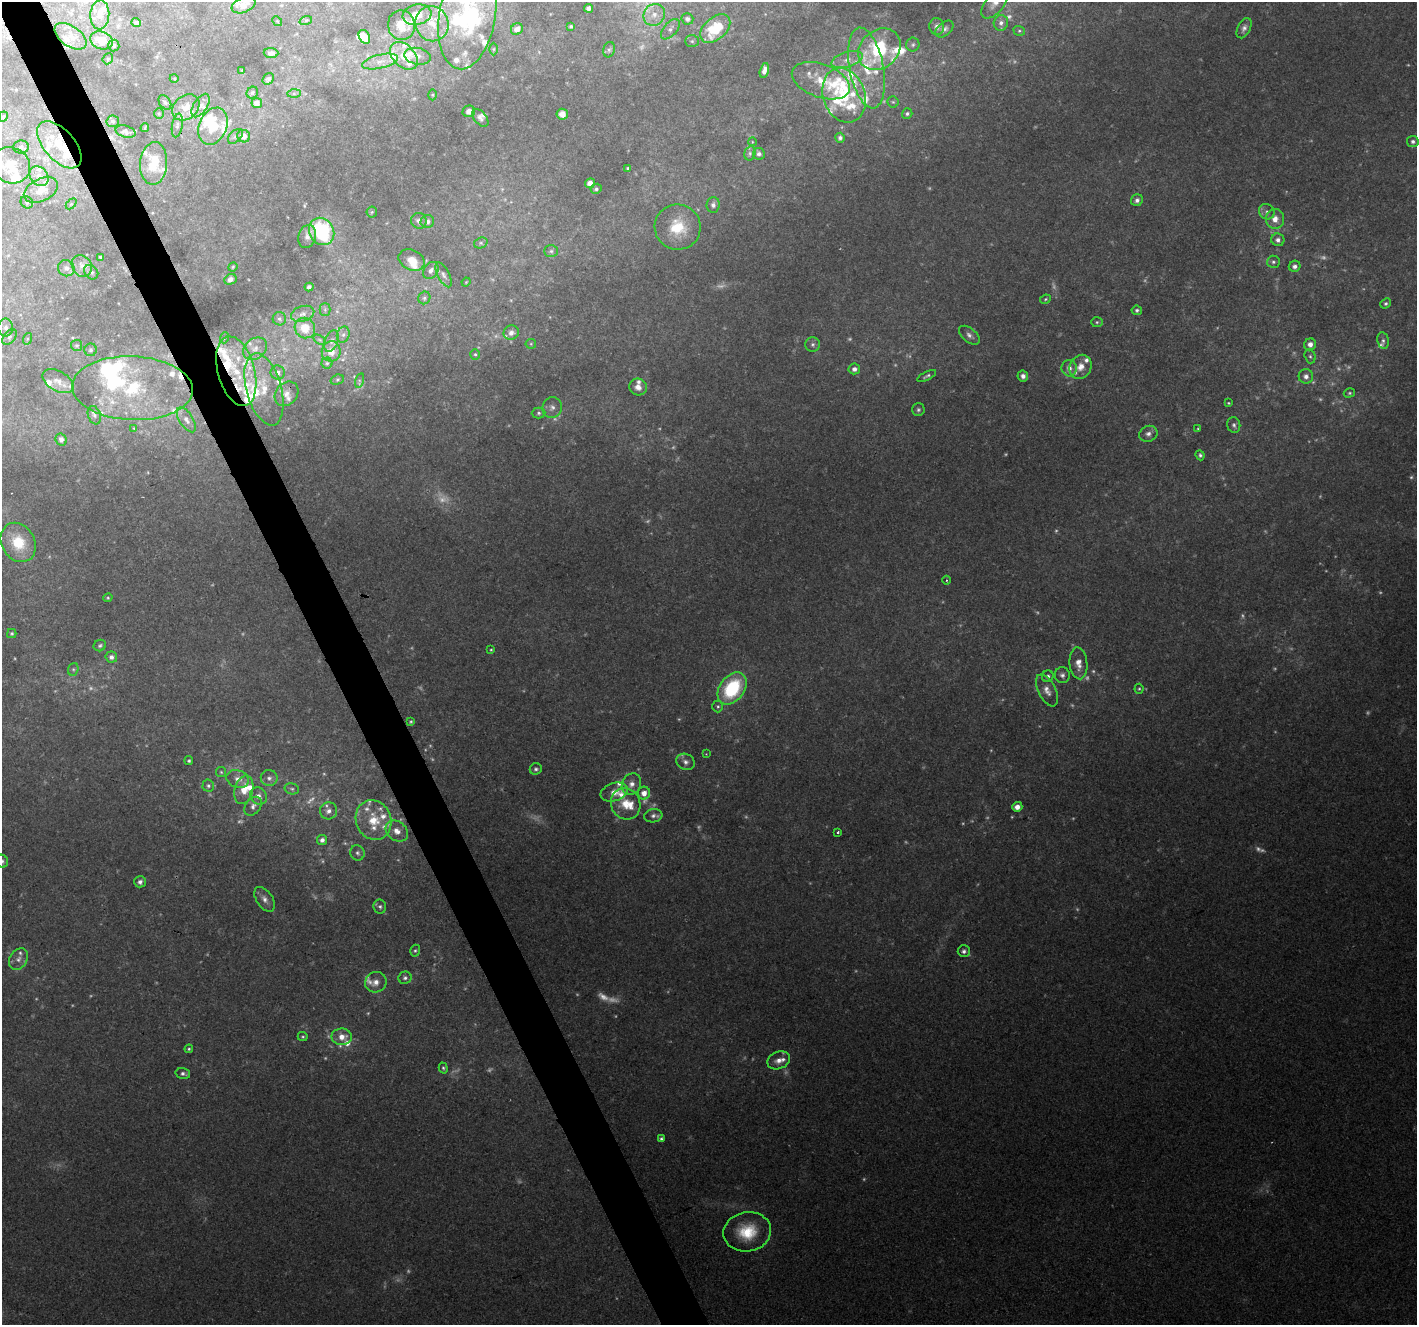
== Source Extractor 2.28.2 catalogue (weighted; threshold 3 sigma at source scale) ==
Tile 11 of 4 x 4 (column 3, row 3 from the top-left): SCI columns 2832-4246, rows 1413-2735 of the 5664 x 5527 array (HDU 1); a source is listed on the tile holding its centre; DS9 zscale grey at full resolution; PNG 1419 x 1327 px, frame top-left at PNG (2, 2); each listed source drawn as its Kron ellipse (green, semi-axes under 4 px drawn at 4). Shown black and unused: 3% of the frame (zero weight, under 2 of 3 exposures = <1% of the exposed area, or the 3 px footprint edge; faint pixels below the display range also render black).
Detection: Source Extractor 2.28.2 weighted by HDU 2 'WHT'; one run over the whole footprint, this tile lists its part. Background 0.232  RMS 0.0094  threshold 0.0423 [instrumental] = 3 sigma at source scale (4.5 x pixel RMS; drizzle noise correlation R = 1.50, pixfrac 1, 0.0396/0.0396 arcsec/px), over >= 5 px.
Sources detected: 392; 80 too faint to see at this stretch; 5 inside a brighter object's white glare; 2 cosmic-ray / hot-pixel residue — neither listed nor drawn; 84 inside a brighter listed object's ellipse — not listed separately; the other 221 listed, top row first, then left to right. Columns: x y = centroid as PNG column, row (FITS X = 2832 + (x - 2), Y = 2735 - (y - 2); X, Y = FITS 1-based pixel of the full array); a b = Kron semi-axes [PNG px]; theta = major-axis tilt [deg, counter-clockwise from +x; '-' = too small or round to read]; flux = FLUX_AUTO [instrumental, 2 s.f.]
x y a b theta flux
995 3 18 9 50 9.3
243 5 12 7 22 8
588 8 4 4 - 3.2
100 15 14 9 86 11
417 15 14 10 10 16
654 15 11 10 - 11
467 16 54 28 81 98
687 19 6 5 - 3.3
306 20 6 4 19 1.5
277 21 5 4 - 1.1
136 22 5 4 - 3
1001 23 8 7 - 4.5
432 24 18 16 -65 22
401 25 15 13 -78 16
571 26 4 3 - 1.4
937 27 8 7 - 4.3
1244 28 11 6 63 4.4
517 29 6 5 - 6
670 29 12 6 50 4.2
715 29 17 11 41 48
944 29 10 6 40 3.8
1019 31 6 4 -20 1.6
70 36 18 10 -36 10
364 37 7 5 -64 10
102 40 11 8 -22 18
692 41 7 5 -1 2
913 45 7 6 - 2.5
114 46 6 5 - 2.4
493 49 6 4 89 1.3
879 49 23 19 41 81
609 50 8 6 73 2.3
271 53 7 4 -1 3.8
404 56 16 11 -44 20
418 56 13 8 -9 5.8
108 59 6 5 - 1.3
847 60 16 7 17 8.5
380 62 18 7 13 9
867 68 41 17 -79 51
242 70 4 2 - 0.64
764 70 7 4 75 5.9
174 78 4 3 - 0.94
268 79 6 5 - 2.2
821 81 30 16 -20 27
252 93 6 5 - 2
294 94 7 4 0 1.9
433 95 5 3 - 1.1
844 95 28 21 -72 57
165 102 8 5 -56 2.2
893 102 6 5 - 1.8
257 103 5 5 - 5.2
200 106 13 6 57 5.3
186 107 15 11 40 13
469 111 6 6 - 5
159 114 5 4 - 1.1
562 114 5 5 - 6.9
907 114 5 5 - 1.9
3 117 5 4 - 1.3
480 118 10 6 -51 4
113 121 6 6 - 2.1
177 125 12 5 80 3.5
213 126 19 13 68 24
145 128 4 2 - 1
125 132 10 6 -16 3
235 136 9 5 44 2.5
244 136 7 6 - 7.3
840 138 5 4 - 3.2
752 142 4 3 - 0.66
1413 142 6 5 - 3
59 145 28 15 -48 30
21 147 8 6 1 2.8
750 153 7 5 76 2.3
759 154 6 5 - 3.2
154 163 21 13 85 28
11 165 20 17 -27 24
628 168 4 4 - 1.7
39 176 11 8 -52 6.7
590 183 5 4 - 6.3
596 189 6 5 - 2.1
41 190 18 11 26 11
1137 200 6 5 - 4
27 202 7 5 -42 1.8
71 204 6 4 45 1.2
713 205 8 6 84 3.5
372 212 5 5 - 1.3
1267 212 8 7 - 3.7
1275 219 10 9 - 9.6
419 221 8 7 - 5.2
427 221 7 6 - 4.7
678 227 23 22 - 36
322 231 14 12 -59 95
307 236 12 8 73 5.2
1278 240 7 6 - 4.3
481 243 7 5 20 1.9
551 251 7 6 - 2.3
100 257 3 3 - 1.4
412 260 13 10 -25 11
1273 262 6 6 - 2.4
82 266 11 9 -57 7.1
1295 266 6 5 - 3.7
233 267 5 4 - 1.1
66 268 8 8 - 4.7
431 270 9 7 55 4.9
91 272 8 6 -49 2.8
444 275 13 6 -63 4.1
230 279 6 5 - 3.4
466 282 5 3 - 0.81
309 287 4 4 - 2
424 298 6 6 - 2.2
1045 299 6 4 24 1.4
1386 303 5 4 - 1.9
325 310 6 5 - 2
1137 310 5 4 - 2.1
303 314 12 7 16 5.4
279 319 7 6 - 2.7
1097 322 6 5 - 1.7
6 328 9 7 -90 4.5
305 328 10 10 - 20
511 333 7 7 - 5.2
343 335 8 6 74 3.2
969 335 12 6 -39 4.5
9 337 9 6 52 2.7
224 338 5 3 - 0.92
27 339 6 4 72 1.3
320 340 7 4 -31 1.5
331 341 11 6 67 3.7
1383 341 8 5 -80 2.5
531 344 5 5 - 1.3
813 344 7 7 - 3.1
1310 344 6 6 - 5.8
77 345 5 5 - 1.5
255 349 13 10 36 8.4
91 350 6 6 - 2.3
331 351 10 9 - 11
475 354 5 4 - 1.5
1310 356 7 5 -73 2.1
327 363 5 5 - 1.8
1081 367 12 10 58 10
1069 368 8 7 - 6.3
854 369 6 5 - 4.5
236 371 36 18 -75 48
278 373 7 7 - 4.5
927 376 10 3 28 2.2
1023 376 5 5 - 4.2
1306 376 7 7 - 4.7
337 380 7 5 18 1.8
359 380 7 4 73 1.9
58 381 17 10 -30 9.7
638 387 9 8 - 6.8
132 388 60 32 -2 110
264 389 37 17 -75 35
1349 393 6 4 16 1.5
286 394 13 10 48 8.4
1228 403 3 3 - 0.98
552 407 11 9 62 5.8
918 410 6 6 - 2.2
539 413 7 5 1 2.4
94 415 9 6 -69 3
186 420 14 6 -57 5.6
1234 425 8 6 -72 3.1
133 428 3 2 - 0.85
1198 429 4 3 - 0.93
1148 434 9 7 22 4.7
61 439 6 5 - 3.9
1200 455 5 4 - 2
18 542 20 16 -60 36
946 580 4 3 - 0.97
108 598 5 4 - 1.2
12 633 4 4 - 1.6
100 645 6 5 - 2.1
491 650 4 3 - 1
111 657 6 5 - 4.1
1078 663 16 9 -84 9.3
73 669 6 5 - 1.7
1062 675 8 7 - 3.4
1048 676 6 5 - 2.7
732 689 18 12 53 76
1139 689 5 4 - 1.4
1047 690 17 8 -63 8.1
718 706 6 5 - 1.8
411 722 4 4 - 1.3
706 754 4 4 - 0.8
189 761 4 4 - 1.6
686 762 9 7 -27 4.5
536 769 6 5 - 2.4
221 772 5 5 - 1.4
269 778 8 8 - 4.3
238 779 11 8 -19 7.3
631 784 11 9 60 7.7
208 786 6 6 - 2.5
292 789 7 5 -14 2.2
244 790 15 9 75 16
614 792 14 9 19 11
644 793 6 6 - 8.3
258 796 9 8 - 5.5
626 804 16 14 -64 19
253 806 10 7 51 4.5
1017 807 5 5 - 7.7
329 811 8 8 - 6.2
653 816 9 6 10 4
374 820 20 17 -67 29
397 831 12 9 -37 9.7
838 832 3 3 - 1.7
322 840 5 5 - 4.2
357 853 8 7 - 3.1
2 861 7 6 - 2.6
140 882 6 5 - 3.7
265 899 14 8 -56 5.9
380 907 7 6 - 2.5
415 951 6 5 - 1.7
964 951 6 6 - 2.9
18 959 11 8 57 5.6
405 978 6 6 - 2.8
376 982 11 10 - 7.7
303 1037 5 4 - 1.4
342 1037 10 8 -1 11
189 1049 4 4 - 1.4
779 1060 12 8 23 7.4
443 1068 5 4 - 1.6
183 1074 7 5 -15 3.1
661 1139 4 4 - 1.9
747 1232 24 19 11 37
Overlapping masked pixels (flux is a lower limit): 2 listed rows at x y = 59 145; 236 371
Isophote crosses this tile's border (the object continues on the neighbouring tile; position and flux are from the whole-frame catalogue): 4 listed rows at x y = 995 3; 243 5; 467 16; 2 861